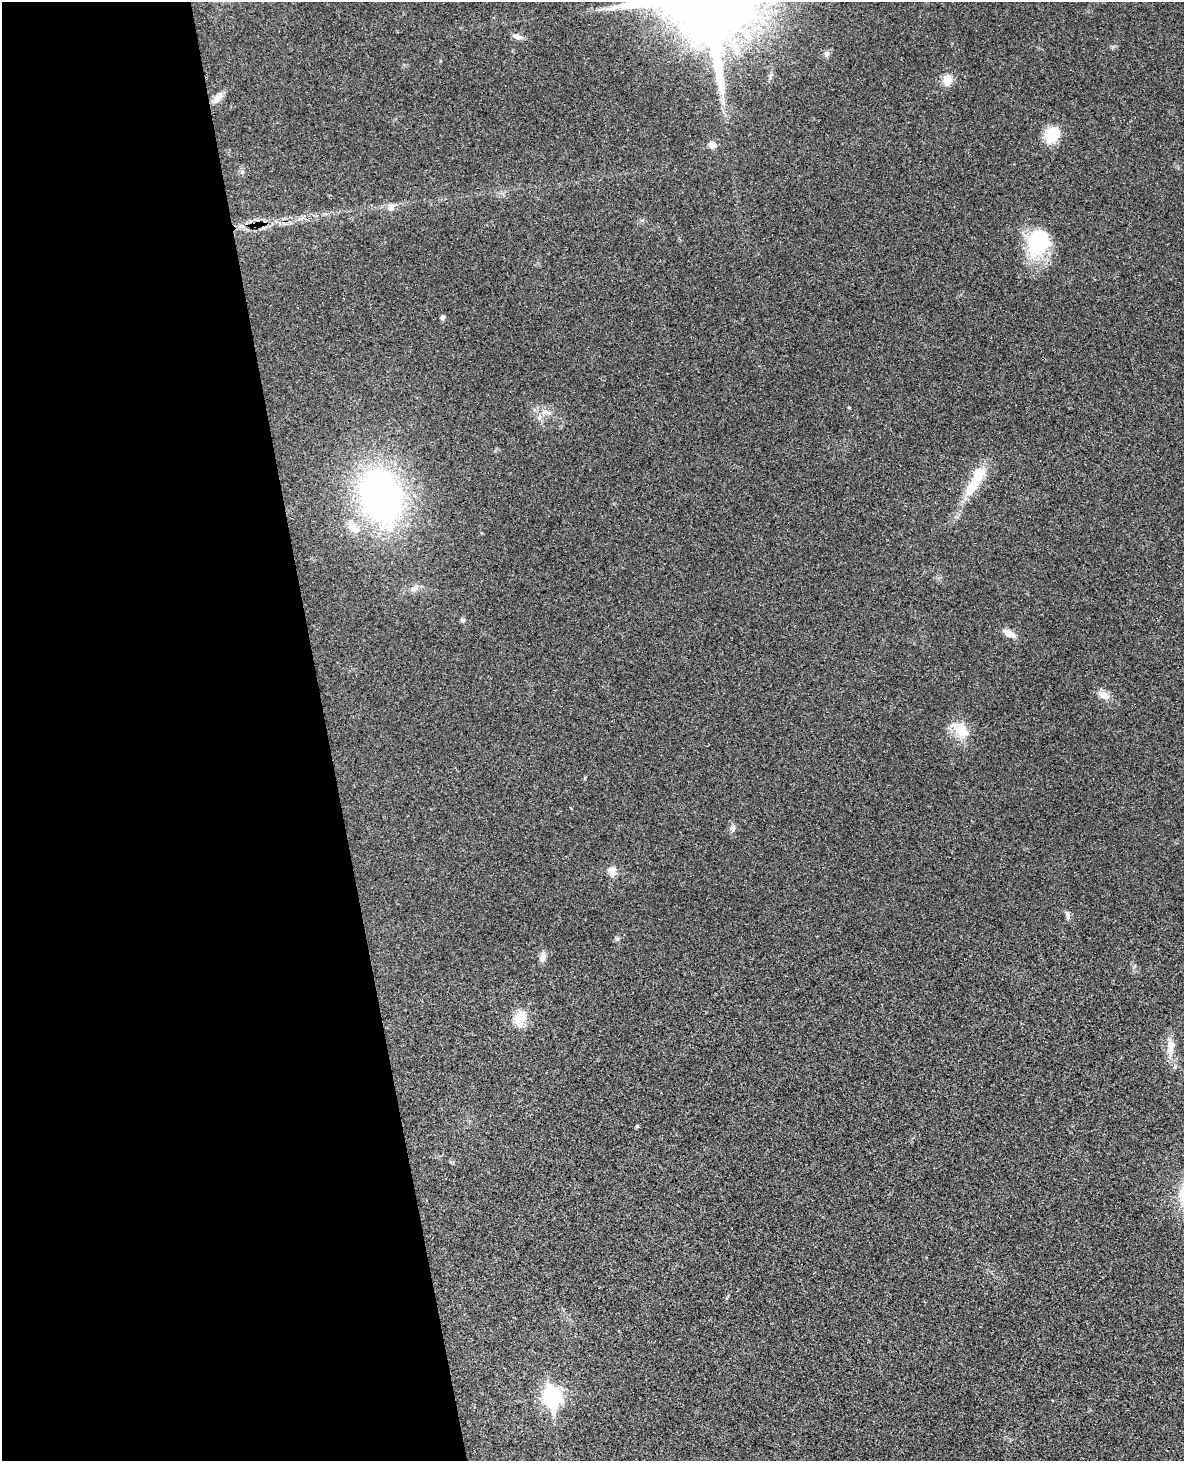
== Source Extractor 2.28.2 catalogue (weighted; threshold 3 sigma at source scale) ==
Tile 5 of 4 x 3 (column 1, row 2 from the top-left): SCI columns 61-1242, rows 1713-3171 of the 4844 x 4777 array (HDU 1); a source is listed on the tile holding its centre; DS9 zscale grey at full resolution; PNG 1186 x 1463 px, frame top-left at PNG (2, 2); no overlay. Shown black and unused: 28% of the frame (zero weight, under 3 of 4 exposures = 6% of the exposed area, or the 3 px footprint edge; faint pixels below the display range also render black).
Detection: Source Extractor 2.28.2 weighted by HDU 2 'WHT'; one run over the whole footprint, this tile lists its part. Background 0.035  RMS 0.0042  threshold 0.0187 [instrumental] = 3 sigma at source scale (4.5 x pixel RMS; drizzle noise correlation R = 1.50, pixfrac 1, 0.05/0.05 arcsec/px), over >= 5 px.
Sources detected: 27; all 27 listed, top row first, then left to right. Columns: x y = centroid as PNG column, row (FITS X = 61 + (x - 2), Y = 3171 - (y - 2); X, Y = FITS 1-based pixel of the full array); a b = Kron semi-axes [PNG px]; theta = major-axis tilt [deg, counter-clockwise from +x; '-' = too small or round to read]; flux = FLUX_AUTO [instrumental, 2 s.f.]
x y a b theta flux
518 37 13 7 -20 1.9
826 54 9 5 81 1.1
947 80 11 10 - 4.6
216 99 13 8 69 2.7
1052 135 19 15 51 10
712 145 9 9 - 2.1
391 207 12 8 57 2.2
1038 242 32 26 73 26
442 317 4 4 - 1.4
849 407 4 3 - 0.33
546 412 15 5 -14 2.3
539 418 7 4 -72 0.89
975 481 46 14 62 15
381 496 53 39 -70 150
352 527 22 10 -71 5.4
414 588 14 7 38 2.2
462 620 7 5 -4 0.69
1009 633 17 8 -27 3.4
1103 695 18 9 -25 3.2
961 730 21 16 -54 8.8
732 828 8 7 - 1.4
613 871 13 10 -83 2.8
1068 915 11 5 -83 1.1
542 957 13 8 83 2
520 1018 23 15 74 7.3
1171 1047 22 10 76 4.6
552 1397 9 7 -80 130
Unlisted compact peaks at least as high as the median listed source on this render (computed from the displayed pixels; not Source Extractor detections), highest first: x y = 617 939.